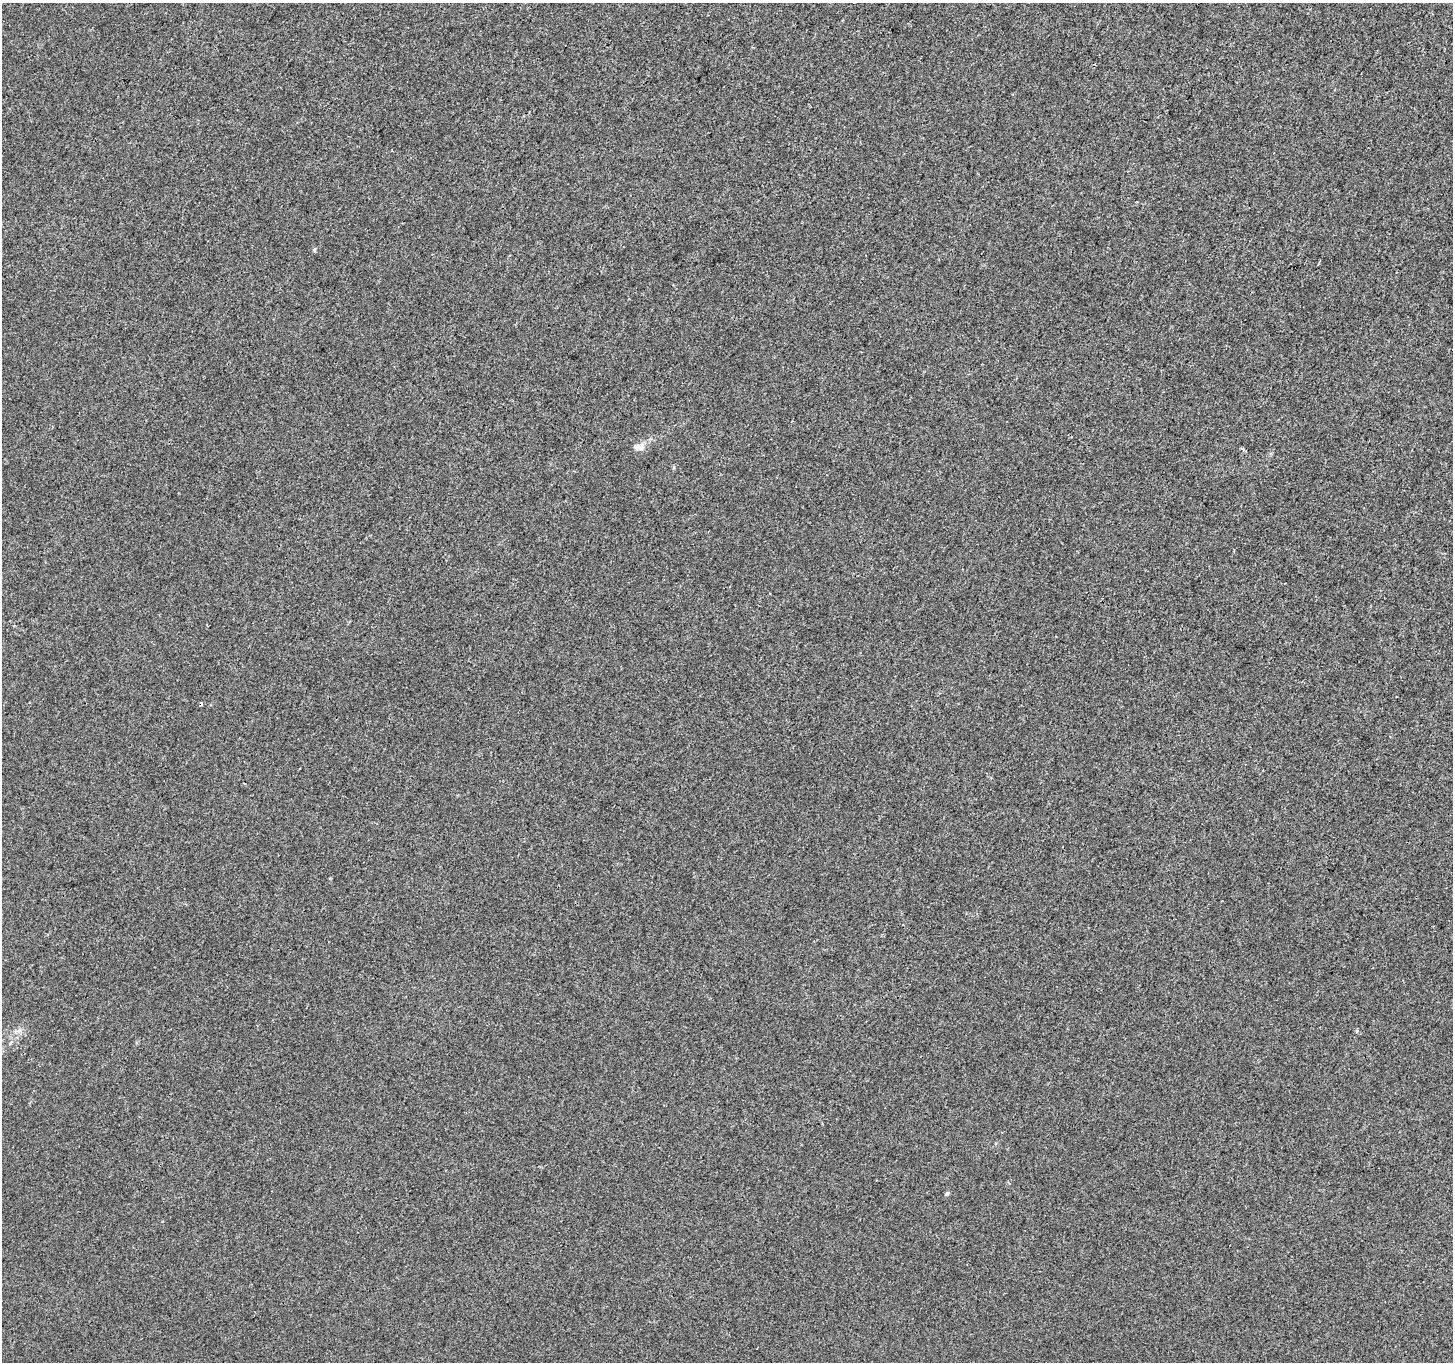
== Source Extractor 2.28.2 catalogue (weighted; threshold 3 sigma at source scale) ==
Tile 10 of 4 x 4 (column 2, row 3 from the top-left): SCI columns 1452-2902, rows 1557-2916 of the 5812 x 5898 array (HDU 1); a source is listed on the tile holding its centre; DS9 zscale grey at full resolution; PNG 1455 x 1364 px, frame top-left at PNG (2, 3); no overlay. Shown black and unused: <1% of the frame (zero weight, under 3 of 4 exposures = <1% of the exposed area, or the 3 px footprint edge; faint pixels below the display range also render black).
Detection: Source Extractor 2.28.2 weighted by HDU 2 'WHT'; one run over the whole footprint, this tile lists its part. Background 9.15e-04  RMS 0.0028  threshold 0.0128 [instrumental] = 3 sigma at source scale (4.5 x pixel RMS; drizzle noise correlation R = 1.50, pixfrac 1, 0.0396/0.0396 arcsec/px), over >= 5 px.
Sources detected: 4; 1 cosmic-ray / hot-pixel residue — not listed; the other 3 listed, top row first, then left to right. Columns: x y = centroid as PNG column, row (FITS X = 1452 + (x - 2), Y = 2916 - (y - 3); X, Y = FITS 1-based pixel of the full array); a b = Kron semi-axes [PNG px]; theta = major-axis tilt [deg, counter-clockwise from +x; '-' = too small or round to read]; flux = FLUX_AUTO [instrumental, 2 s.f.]
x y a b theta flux
314 250 6 4 -90 0.34
636 447 9 7 -25 1.1
947 1194 5 4 - 0.65